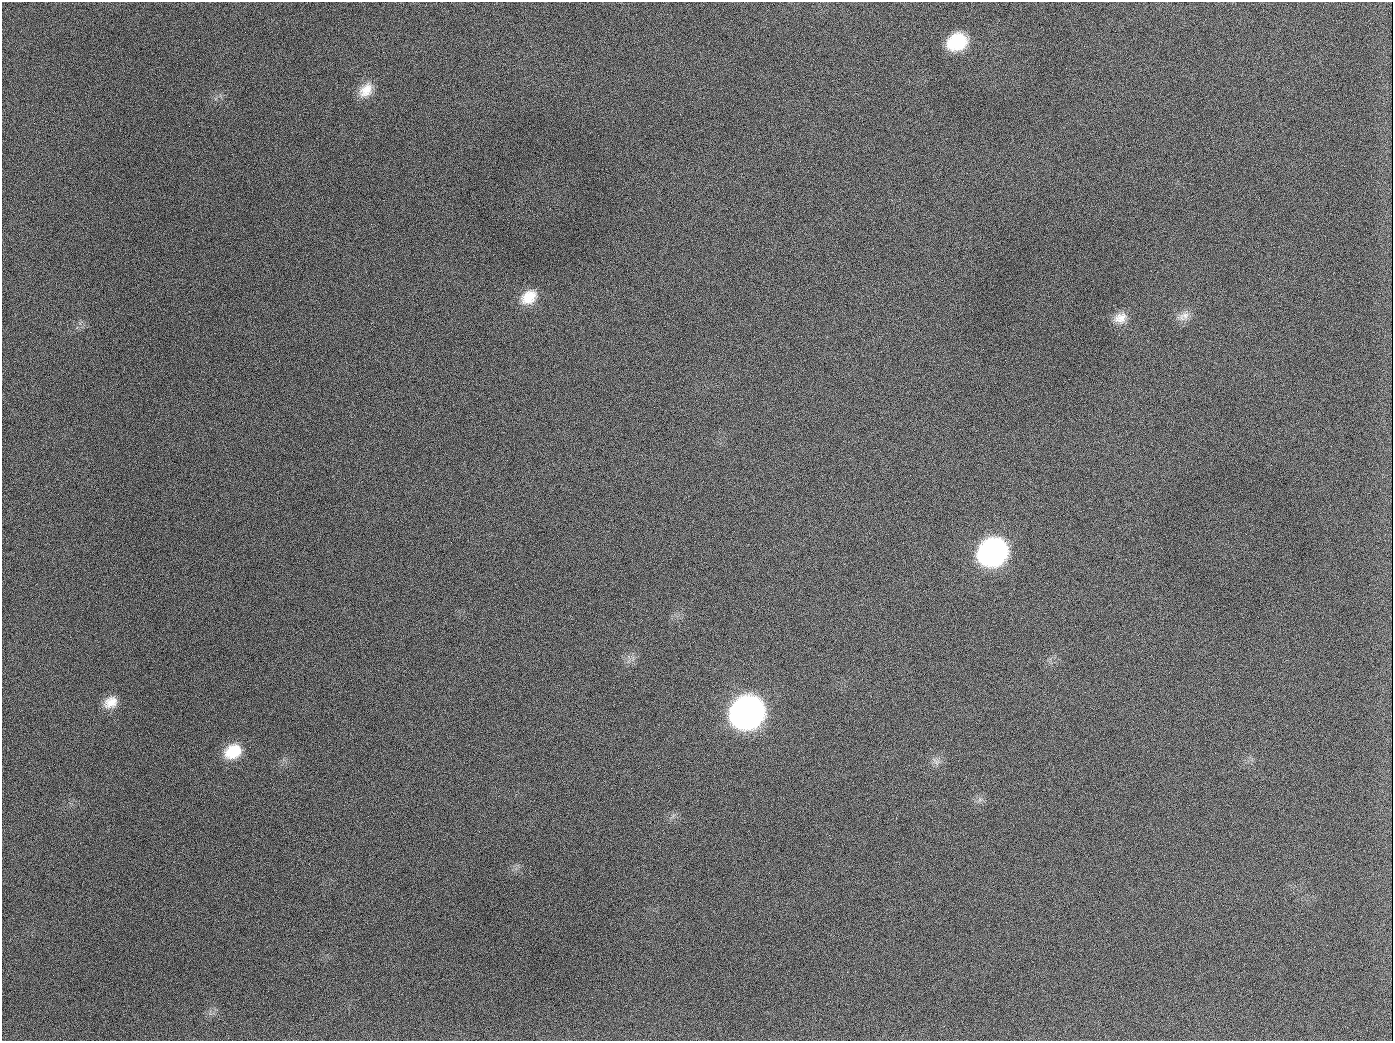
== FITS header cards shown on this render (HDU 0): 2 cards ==
NAXIS1  =                 1391
NAXIS2  =                 1039

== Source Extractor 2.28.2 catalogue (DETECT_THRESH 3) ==
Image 1391 x 1039 px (HDU 0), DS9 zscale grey, 1 PNG px = 1 image px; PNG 1395 x 1043 px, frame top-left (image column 1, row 1039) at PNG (2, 2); no overlay
Background 1760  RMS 76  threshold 228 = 3 sigma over >= 5 px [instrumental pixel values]
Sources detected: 14; all 14 listed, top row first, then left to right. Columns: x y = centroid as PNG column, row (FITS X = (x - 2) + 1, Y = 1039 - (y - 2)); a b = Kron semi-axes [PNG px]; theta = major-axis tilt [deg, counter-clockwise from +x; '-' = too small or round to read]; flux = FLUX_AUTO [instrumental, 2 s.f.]
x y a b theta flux
957 42 19 15 27 2.5e+05
366 90 20 14 49 8.3e+04
34 123 3 2 - 4.1e+03
189 126 3 2 - 5.1e+03
529 297 21 15 35 1.1e+05
1184 316 17 11 27 4.7e+04
1120 318 17 13 22 6.0e+04
654 407 2 2 - 2.8e+03
992 552 20 17 35 2.0e+06
110 702 17 13 30 7.1e+04
747 712 21 18 36 4.6e+06
233 751 19 15 30 1.5e+05
936 762 13 4 -45 1.6e+04
944 1026 3 2 - 4.6e+03